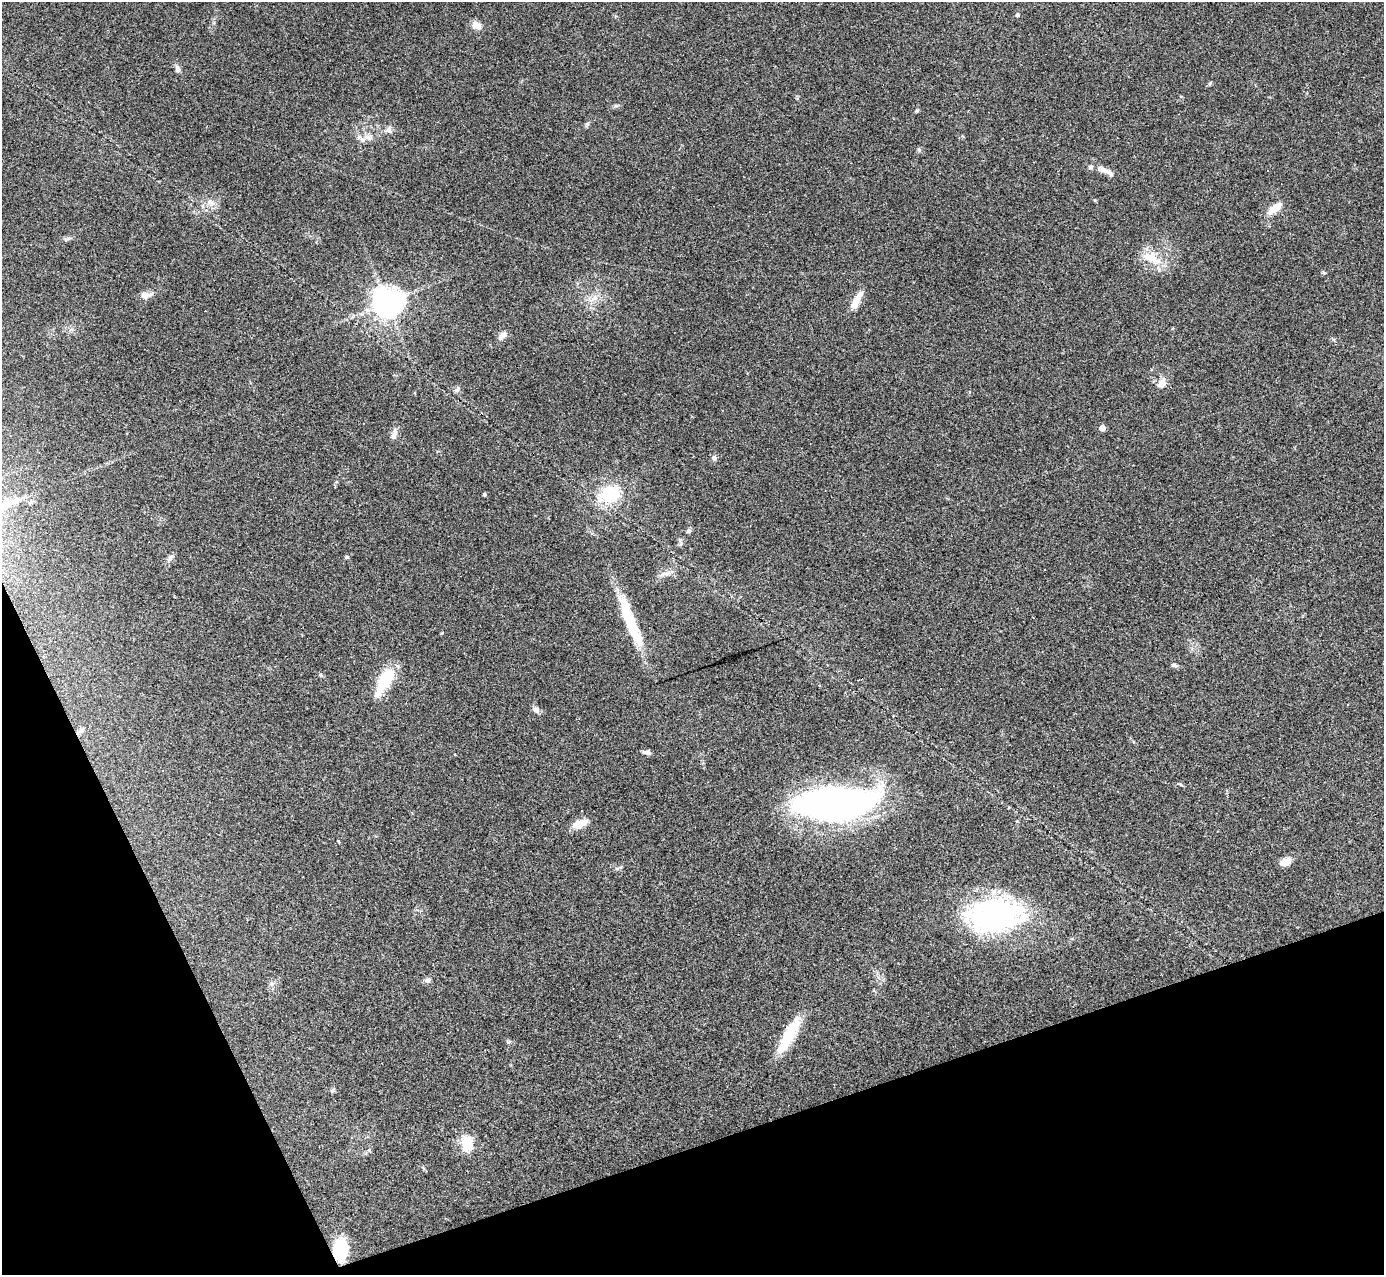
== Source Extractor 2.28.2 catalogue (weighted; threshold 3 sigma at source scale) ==
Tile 14 of 4 x 4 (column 2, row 4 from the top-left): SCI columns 1383-2764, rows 278-1550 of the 5529 x 5516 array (HDU 1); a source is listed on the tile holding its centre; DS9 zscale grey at full resolution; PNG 1386 x 1277 px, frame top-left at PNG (2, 2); no overlay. Shown black and unused: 18% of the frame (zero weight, under 3 of 4 exposures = <1% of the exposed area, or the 3 px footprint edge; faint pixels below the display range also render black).
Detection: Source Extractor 2.28.2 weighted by HDU 2 'WHT'; one run over the whole footprint, this tile lists its part. Background 0.0847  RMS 0.0056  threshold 0.0253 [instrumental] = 3 sigma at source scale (4.5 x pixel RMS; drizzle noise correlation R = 1.50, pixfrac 1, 0.05/0.05 arcsec/px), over >= 5 px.
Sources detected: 54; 1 inside a brighter object's white glare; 2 cosmic-ray / hot-pixel residue — not listed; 3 inside a brighter listed object's ellipse — not listed separately; the other 48 listed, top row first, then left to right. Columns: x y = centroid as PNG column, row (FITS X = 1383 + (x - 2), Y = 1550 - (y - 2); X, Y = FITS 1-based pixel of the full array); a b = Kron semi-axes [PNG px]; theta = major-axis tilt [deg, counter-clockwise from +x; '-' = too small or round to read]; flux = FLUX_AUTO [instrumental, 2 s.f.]
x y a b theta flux
1017 15 5 4 - 1.2
476 25 11 9 -30 4.2
177 69 8 6 -75 2.1
917 111 6 4 1 0.67
389 130 10 7 -60 2.2
367 137 10 6 -27 2.5
919 150 6 4 -45 0.82
1267 170 3 3 - 0.95
1104 171 21 7 -19 4.3
211 202 13 5 -31 2.5
1275 208 19 9 38 6.7
68 239 7 4 20 1.1
1152 258 30 14 -33 12
144 295 11 8 -8 3.5
595 298 11 6 30 3
856 301 23 8 63 7.1
387 302 10 9 - 760
502 336 11 6 47 3.3
1163 382 14 9 86 3.7
457 390 8 5 62 1.3
1102 428 4 4 - 6.2
394 435 15 6 74 2.7
714 458 8 6 -55 1.5
484 494 4 3 - 0.9
610 494 27 20 11 24
688 531 7 5 31 1.1
680 540 6 5 - 0.99
347 557 5 4 - 0.77
170 558 10 6 75 1.7
1044 569 3 2 - 0.6
665 574 18 5 17 2.9
630 623 67 12 -71 29
1174 665 8 4 -15 1.3
385 679 30 16 55 19
859 680 2 2 - 0.68
1347 705 3 2 - 0.55
536 710 9 7 -42 2
893 716 3 2 - 0.38
647 752 10 6 -12 1.7
836 803 79 31 3 220
579 824 19 10 21 6.7
1286 862 11 8 30 5.2
994 916 63 35 5 110
428 980 8 7 - 1.6
789 1034 45 12 61 20
509 1042 6 5 - 0.87
467 1143 21 15 -83 10
340 1250 21 14 86 25
Overlapping masked pixels (flux is a lower limit): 2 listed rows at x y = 836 803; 340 1250
Unlisted compact peaks at least as high as the median listed source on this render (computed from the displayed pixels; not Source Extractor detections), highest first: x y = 587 124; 616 106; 1324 273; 442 633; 1095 200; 1210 83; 321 675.